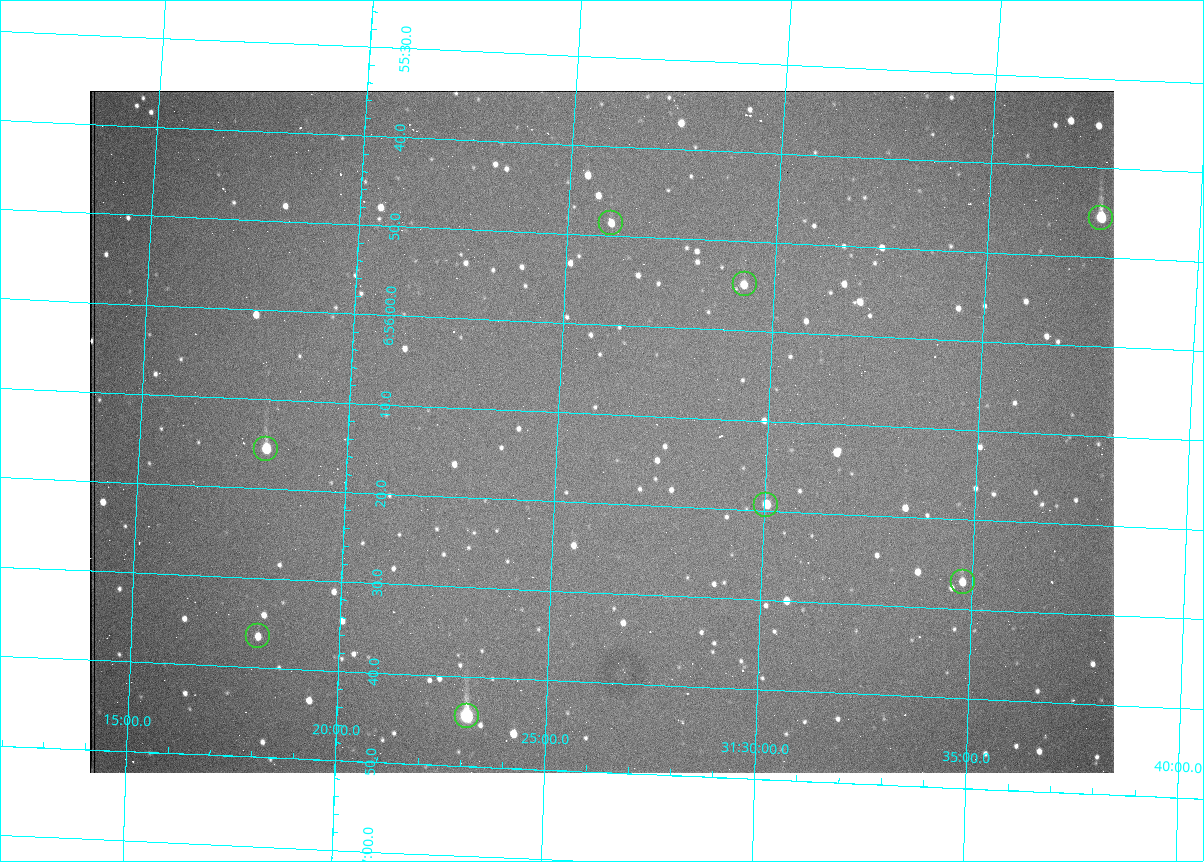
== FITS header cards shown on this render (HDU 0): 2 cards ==
NAXIS1  =                 1024 /fastest changing axis
NAXIS2  =                  682 /next to fastest changing axis

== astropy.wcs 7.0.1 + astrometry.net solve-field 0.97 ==
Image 1024 x 682 px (HDU 0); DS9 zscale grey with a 90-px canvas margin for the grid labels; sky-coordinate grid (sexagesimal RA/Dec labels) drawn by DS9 from the SOLVED WCS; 8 Tycho-2 reference stars matched to detected sources circled (green)
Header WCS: RA---TAN/DEC--TAN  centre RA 06:56:12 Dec +31:26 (104.05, +31.43 deg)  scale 1.44 arcsec/px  FOV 24.5' x 16.3'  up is -93 deg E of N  parity flipped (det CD > 0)
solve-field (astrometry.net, Tycho-2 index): VERIFIED the header's WCS against the Tycho-2 star catalogue (8 matches, 0 conflicts) and refined it, rather than solving blind
Solved WCS: RA---TAN-SIP/DEC--TAN-SIP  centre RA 06:56:12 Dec +31:26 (104.05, +31.43 deg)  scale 1.43 arcsec/px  FOV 24.4' x 16.3'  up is -93 deg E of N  parity flipped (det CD > 0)
The solver's refit moves the header's centre by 2.1 arcsec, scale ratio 0.9971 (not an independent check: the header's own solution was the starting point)
Tycho-2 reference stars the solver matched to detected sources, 8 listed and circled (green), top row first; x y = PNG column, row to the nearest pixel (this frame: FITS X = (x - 90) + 1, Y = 682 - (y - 91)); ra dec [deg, ICRS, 3 dp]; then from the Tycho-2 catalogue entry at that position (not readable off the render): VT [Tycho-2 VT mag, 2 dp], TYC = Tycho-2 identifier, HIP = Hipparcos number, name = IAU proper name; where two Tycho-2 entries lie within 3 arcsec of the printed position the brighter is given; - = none
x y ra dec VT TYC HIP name
1101 218 103.940 +31.628 9.24 2437-728-1 - -
611 223 103.952 +31.434 11.53 2437-424-1 - -
745 284 103.978 +31.488 11.51 2437-421-1 - -
266 449 104.065 +31.301 9.89 2437-425-1 - -
766 505 104.081 +31.501 10.83 2437-37-1 - -
963 582 104.112 +31.580 11.47 2437-71-1 - -
258 636 104.152 +31.301 11.67 2437-646-1 - -
467 716 104.185 +31.385 8.52 2437-370-1 33393 -